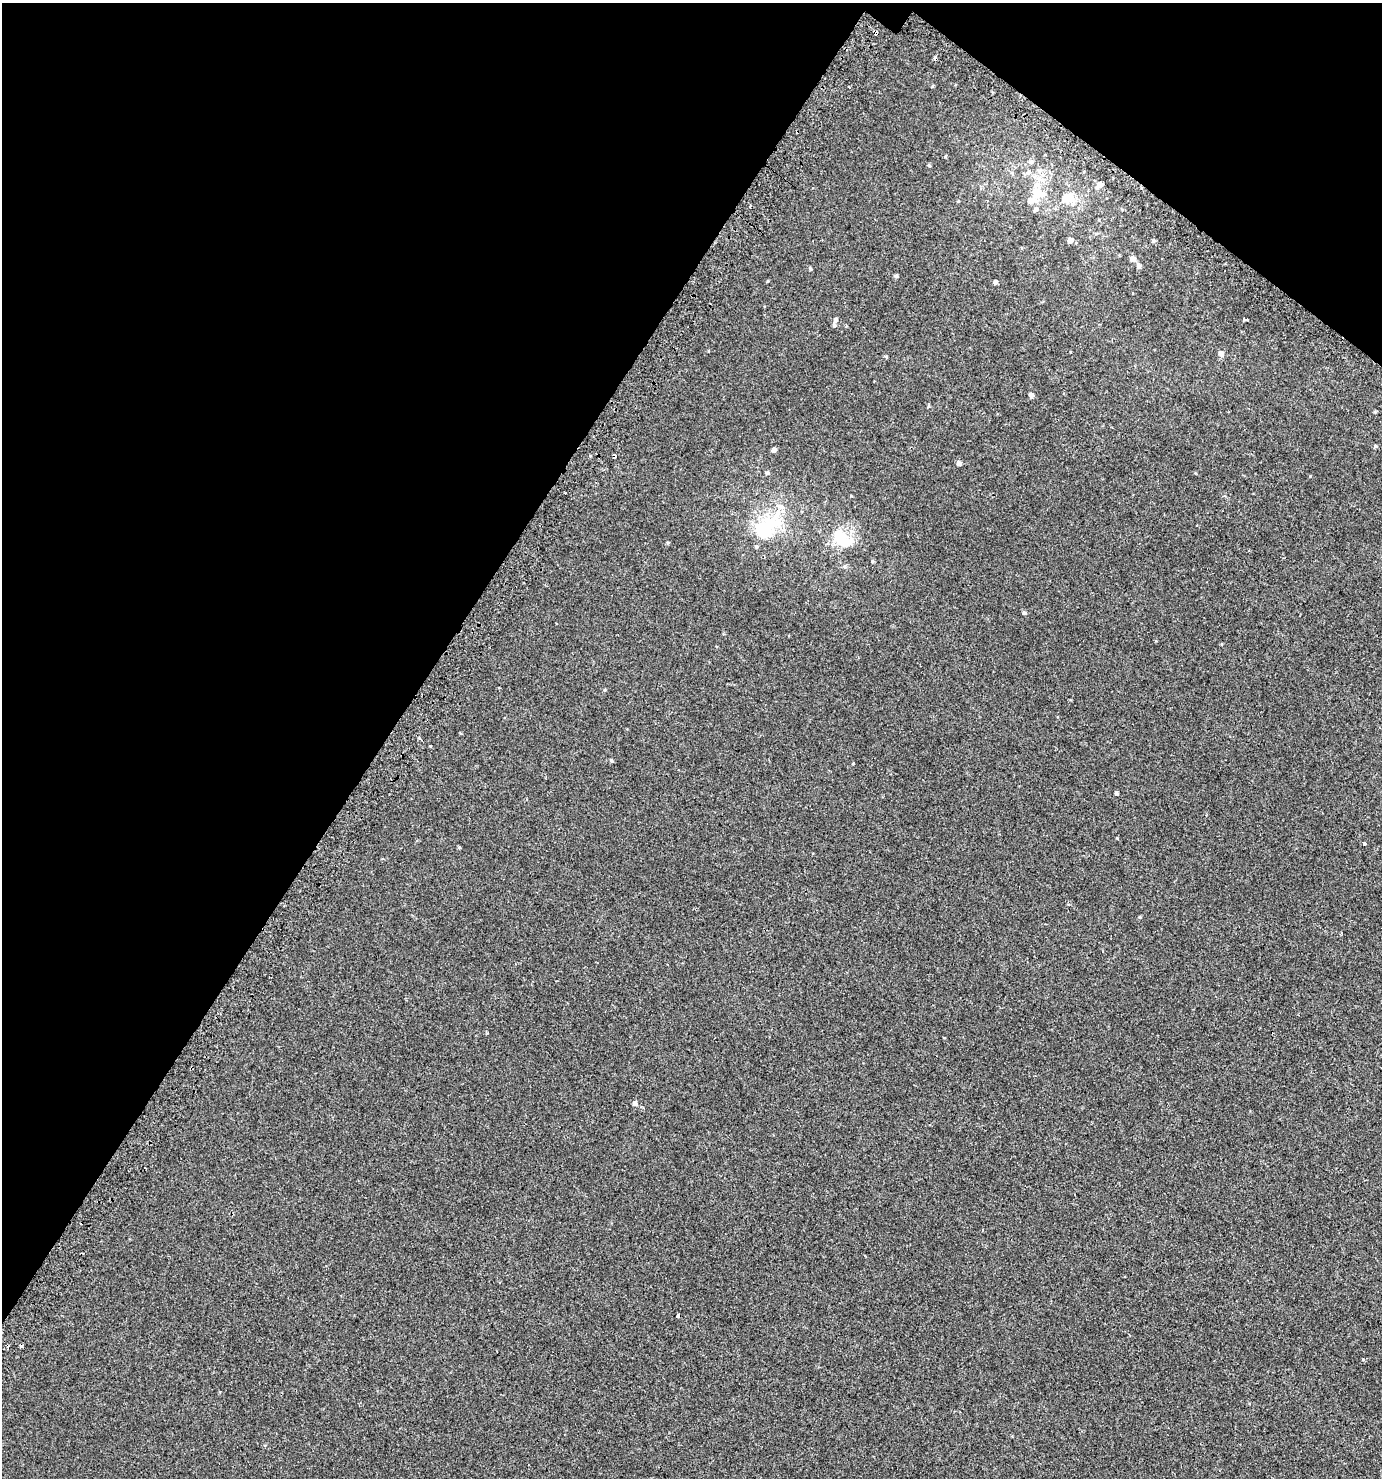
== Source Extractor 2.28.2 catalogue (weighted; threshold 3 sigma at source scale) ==
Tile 2 of 4 x 4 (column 2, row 1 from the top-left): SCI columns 1625-3004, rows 4479-5954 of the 6077 x 6018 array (HDU 1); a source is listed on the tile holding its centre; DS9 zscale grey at full resolution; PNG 1384 x 1480 px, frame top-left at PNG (2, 3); no overlay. Shown black and unused: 33% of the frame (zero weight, under 2 of 3 exposures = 3% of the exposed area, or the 3 px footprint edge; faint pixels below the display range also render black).
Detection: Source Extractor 2.28.2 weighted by HDU 2 'WHT'; one run over the whole footprint, this tile lists its part. Background 0.00251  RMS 0.0043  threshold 0.0192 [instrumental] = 3 sigma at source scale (4.5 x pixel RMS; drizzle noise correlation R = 1.50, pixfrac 1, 0.0396/0.0396 arcsec/px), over >= 5 px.
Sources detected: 52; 4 cosmic-ray / hot-pixel residue — not listed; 6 inside a brighter listed object's ellipse — not listed separately; the other 42 listed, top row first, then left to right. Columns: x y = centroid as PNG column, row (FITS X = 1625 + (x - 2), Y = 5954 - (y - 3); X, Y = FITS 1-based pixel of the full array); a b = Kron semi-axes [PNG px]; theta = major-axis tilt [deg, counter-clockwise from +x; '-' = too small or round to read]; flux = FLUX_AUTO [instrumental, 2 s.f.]
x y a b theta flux
876 33 3 3 - 1.6
935 58 4 3 - 5.1
849 87 3 2 - 0.33
945 156 4 3 - 0.33
1031 162 6 6 - 0.85
929 165 4 4 - 0.48
1029 172 8 6 16 1.1
1099 185 7 5 48 2.4
1041 195 29 11 -2 5.9
750 206 3 2 - 0.41
1035 209 6 5 - 0.94
1070 240 5 5 - 2
1153 241 5 5 - 0.64
1133 259 6 5 - 1.9
1139 266 6 5 - 1.3
810 269 5 4 - 0.54
896 276 4 4 - 0.73
767 281 5 3 - 0.29
995 282 4 4 - 0.96
1245 319 5 3 - 0.97
835 320 6 5 - 0.95
1221 353 7 6 - 1.6
1031 395 5 4 - 1.4
928 406 5 3 - 0.38
1375 446 5 5 - 0.48
774 450 5 4 - 1.3
959 463 5 5 - 1.4
767 473 5 4 - 0.78
766 529 41 24 45 23
842 539 32 19 -41 12
873 561 5 4 - 0.47
1024 613 5 4 - 0.67
604 690 5 3 - 0.34
611 760 5 4 - 0.51
853 763 3 2 - 0.54
1116 793 4 4 - 0.62
1364 843 4 3 - 1.3
459 847 5 3 - 0.38
1140 917 4 4 - 0.4
634 1103 5 5 - 1.2
678 1315 3 3 - 2.5
1363 1360 4 3 - 0.43
Overlapping masked pixels (flux is a lower limit): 2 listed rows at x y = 876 33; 935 58
Unlisted compact peaks at least as high as the median listed source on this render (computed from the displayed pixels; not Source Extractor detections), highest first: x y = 1117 838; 1310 476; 430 746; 487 1033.